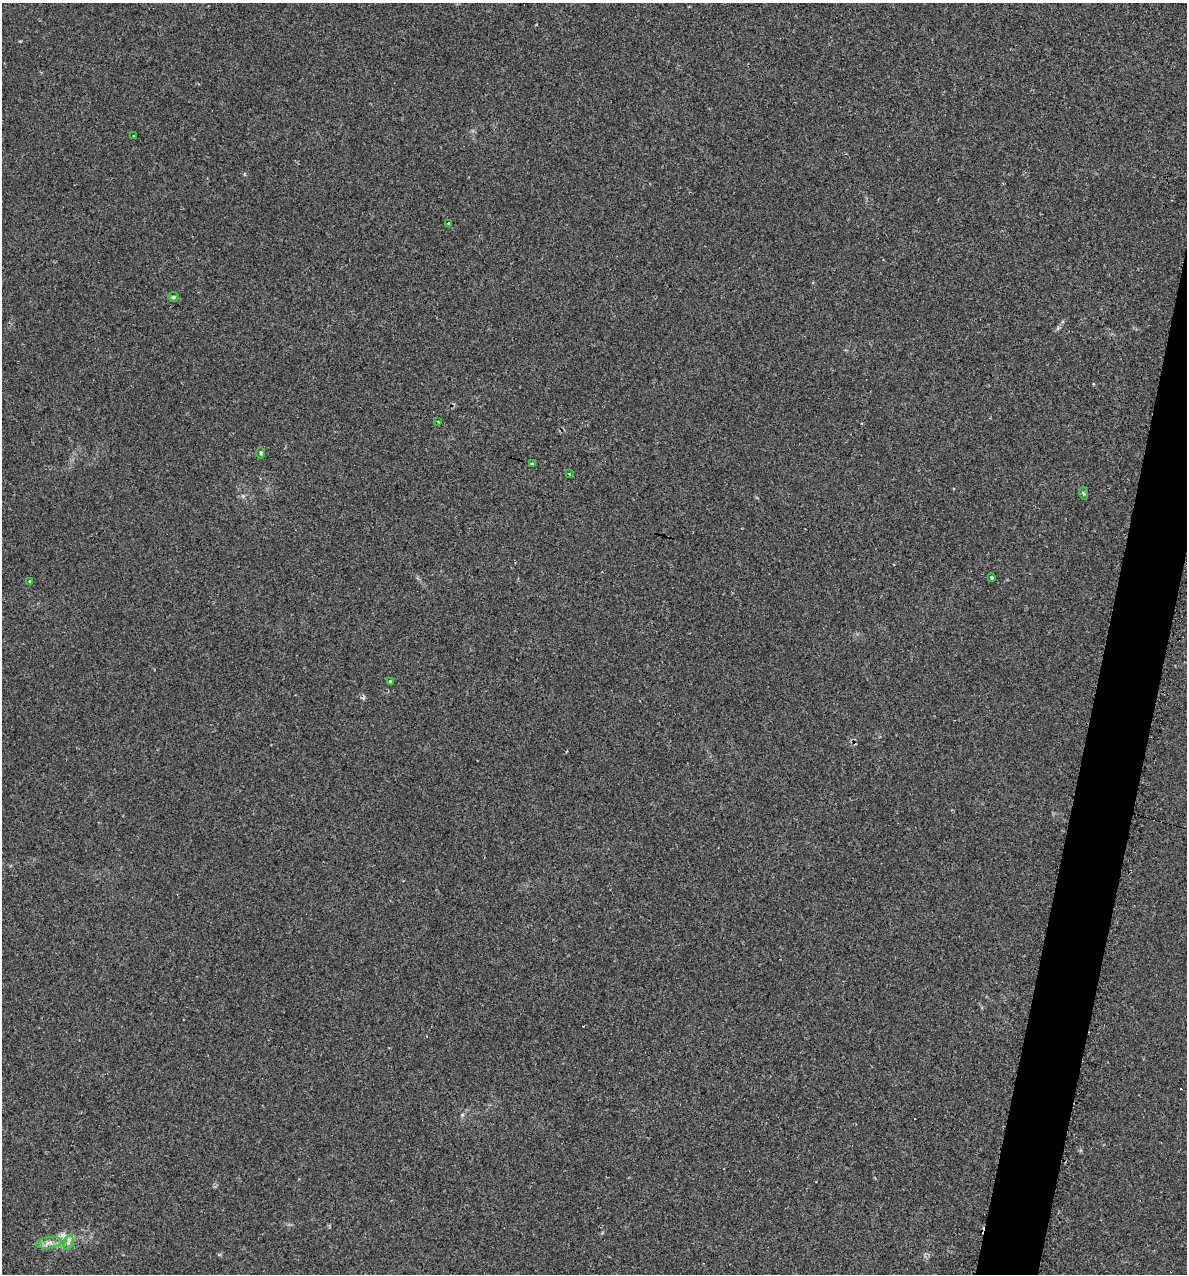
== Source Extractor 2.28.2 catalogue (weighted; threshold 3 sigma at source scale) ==
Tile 10 of 4 x 4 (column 2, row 3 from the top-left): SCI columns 1313-2497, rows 1279-2550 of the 5134 x 5104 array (HDU 1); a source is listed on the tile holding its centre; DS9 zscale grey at full resolution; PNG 1189 x 1276 px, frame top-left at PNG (2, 3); each listed source drawn as its Kron ellipse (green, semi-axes under 4 px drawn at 4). Shown black and unused: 4% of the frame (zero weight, under 2 of 3 exposures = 1% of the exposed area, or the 3 px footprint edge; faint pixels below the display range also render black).
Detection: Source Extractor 2.28.2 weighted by HDU 2 'WHT'; one run over the whole footprint, this tile lists its part. Background 0.118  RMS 0.0072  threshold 0.0324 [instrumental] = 3 sigma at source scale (4.5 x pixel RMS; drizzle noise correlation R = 1.50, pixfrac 1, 0.05/0.05 arcsec/px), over >= 5 px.
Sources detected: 17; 4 cosmic-ray / hot-pixel residue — neither listed nor drawn; the other 13 listed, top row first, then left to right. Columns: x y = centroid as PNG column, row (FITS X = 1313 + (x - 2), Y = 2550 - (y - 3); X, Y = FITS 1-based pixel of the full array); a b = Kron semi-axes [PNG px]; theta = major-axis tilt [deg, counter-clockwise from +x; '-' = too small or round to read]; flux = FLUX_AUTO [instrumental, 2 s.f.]
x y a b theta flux
133 135 3 3 - 0.96
449 224 4 3 - 5
173 297 5 5 - 0.95
438 421 3 2 - 1.2
261 453 6 4 -89 0.79
532 464 4 3 - 3
569 474 3 2 - 1.7
1083 493 6 4 -71 0.9
991 577 3 3 - 3.5
30 581 2 2 - 0.79
390 681 3 3 - 1.6
49 1243 13 5 8 3.9
68 1243 8 4 71 2